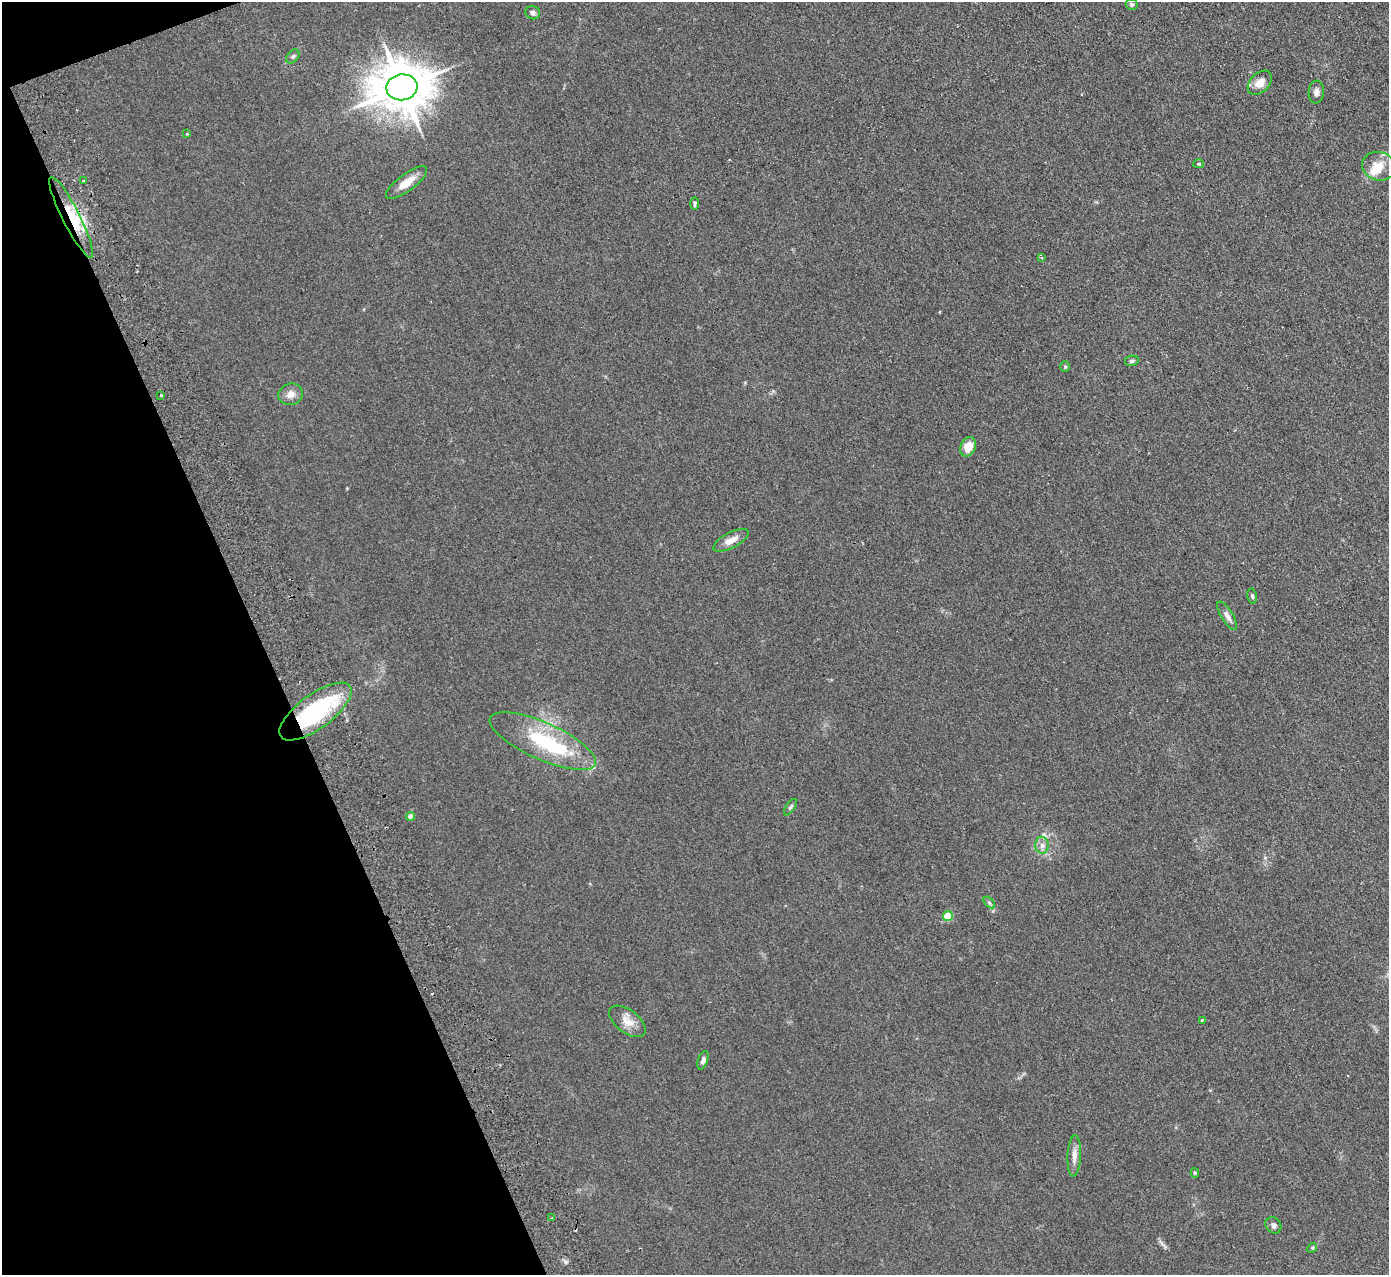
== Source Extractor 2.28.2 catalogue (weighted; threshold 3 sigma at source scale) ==
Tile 5 of 4 x 4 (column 1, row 2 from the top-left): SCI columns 55-1441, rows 2728-4000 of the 5655 x 5585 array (HDU 1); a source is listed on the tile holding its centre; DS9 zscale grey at full resolution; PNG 1391 x 1277 px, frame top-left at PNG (2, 2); each listed source drawn as its Kron ellipse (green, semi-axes under 4 px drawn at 4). Shown black and unused: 19% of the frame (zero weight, under 2 of 3 exposures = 3% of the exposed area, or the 3 px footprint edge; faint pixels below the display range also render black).
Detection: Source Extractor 2.28.2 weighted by HDU 2 'WHT'; one run over the whole footprint, this tile lists its part. Background 0.0619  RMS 0.0074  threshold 0.0333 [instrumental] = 3 sigma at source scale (4.5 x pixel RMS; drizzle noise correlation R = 1.50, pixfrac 1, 0.05/0.05 arcsec/px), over >= 5 px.
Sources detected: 43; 2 inside a brighter object's white glare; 2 cosmic-ray / hot-pixel residue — neither listed nor drawn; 2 inside a brighter listed object's ellipse — not listed separately; the other 37 listed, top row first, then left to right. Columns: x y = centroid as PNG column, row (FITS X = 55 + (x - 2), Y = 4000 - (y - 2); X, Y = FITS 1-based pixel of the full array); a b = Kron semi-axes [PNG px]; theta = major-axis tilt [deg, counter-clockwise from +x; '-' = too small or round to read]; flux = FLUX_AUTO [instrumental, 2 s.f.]
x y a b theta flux
1132 4 6 6 - 1.4
533 13 7 6 - 2
293 57 8 5 49 1.5
1260 83 14 9 45 7.4
402 87 15 13 9 3600
1316 92 11 7 84 2.9
187 134 4 3 - 0.54
1198 164 5 4 - 0.89
1379 166 17 14 -15 11
83 181 3 2 - 1.3
406 183 25 8 37 9.6
695 204 6 4 89 1.2
71 217 45 8 -63 22
1041 258 4 3 - 0.81
1132 361 7 5 10 1.5
1065 367 5 5 - 1.2
291 394 12 10 17 5.5
161 395 3 3 - 1.6
968 447 10 7 65 10
731 540 19 8 27 6.9
1252 596 8 5 -79 1.5
1227 616 16 6 -58 3.4
315 711 43 17 36 80
543 741 58 18 -24 53
790 807 9 4 55 1.4
410 816 4 4 - 4.8
1042 845 8 7 - 3.1
989 903 7 4 -45 1.3
948 916 5 5 - 29
1202 1020 3 3 - 0.86
627 1021 21 11 -37 8.5
703 1060 9 5 71 2.2
1074 1156 20 6 87 5.6
1195 1173 4 4 - 0.79
552 1218 3 3 - 1
1273 1225 9 7 -48 2.3
1312 1248 5 4 - 0.9
Overlapping masked pixels (flux is a lower limit): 2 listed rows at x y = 71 217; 315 711